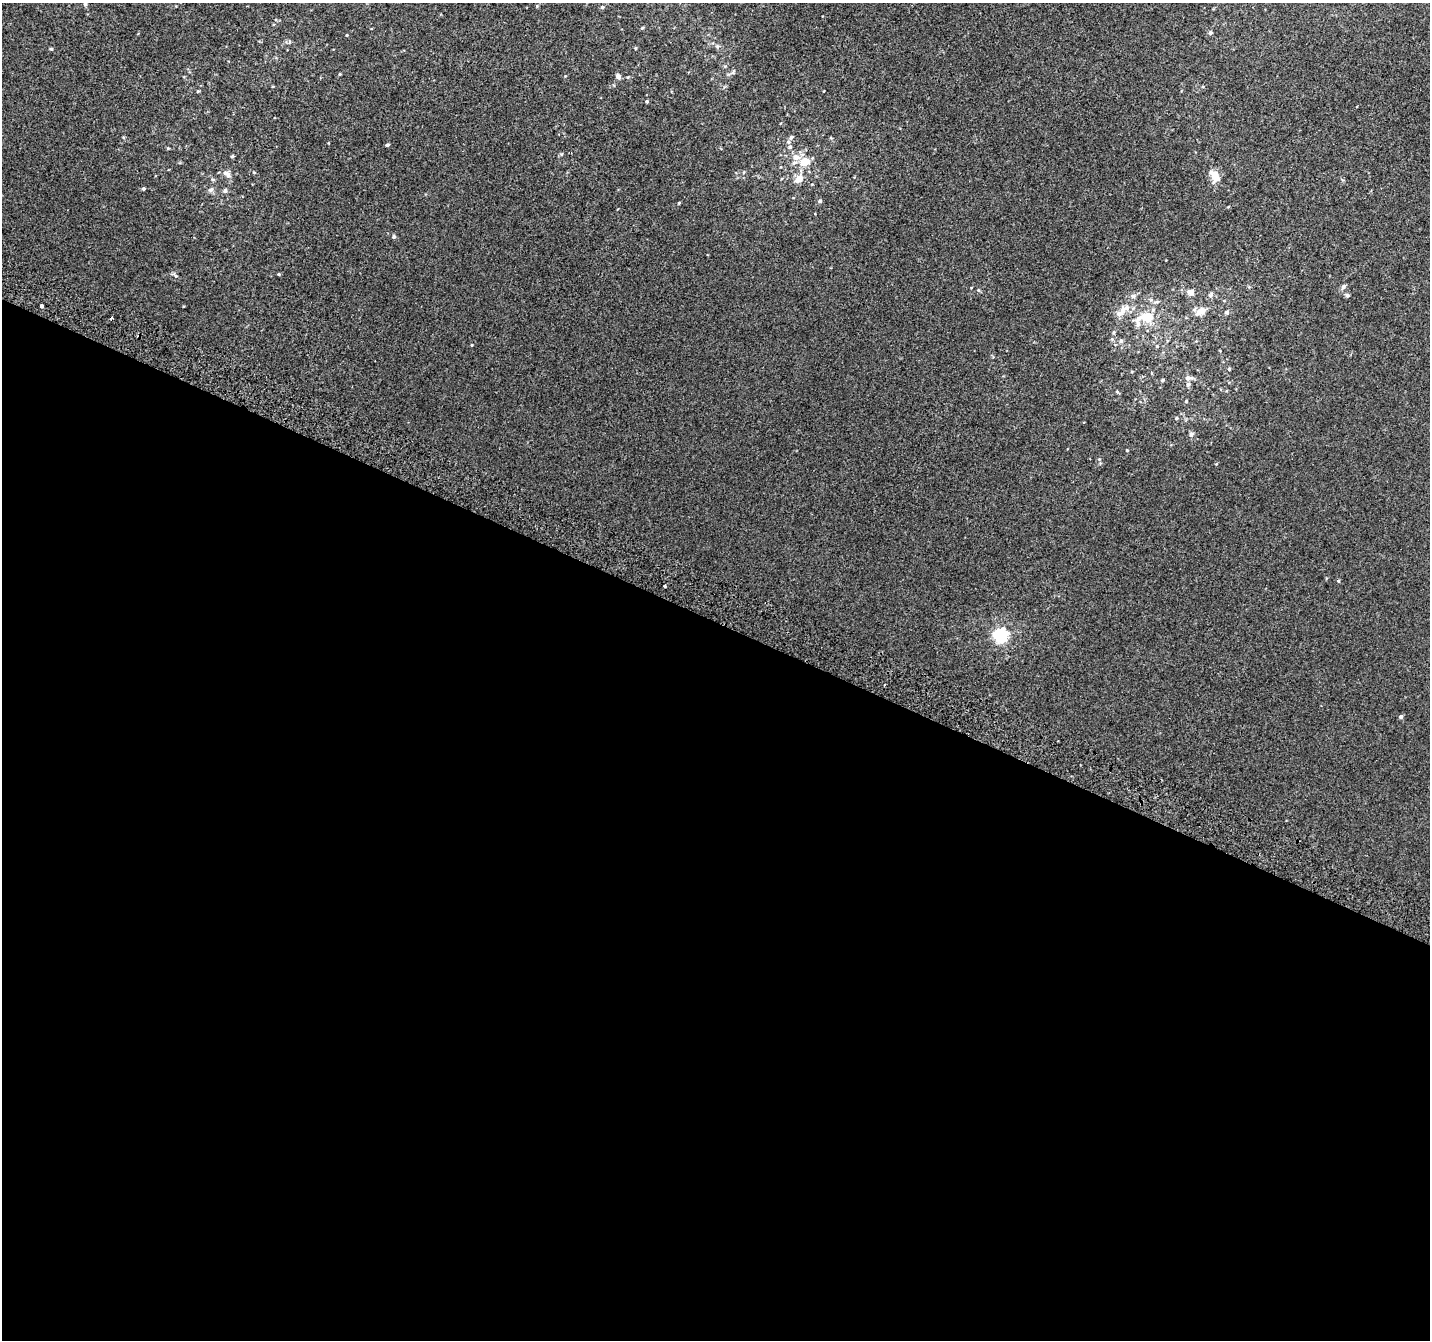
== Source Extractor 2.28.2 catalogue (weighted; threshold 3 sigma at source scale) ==
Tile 14 of 4 x 4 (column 2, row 4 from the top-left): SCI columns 1455-2882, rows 307-1644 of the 5758 x 5899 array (HDU 1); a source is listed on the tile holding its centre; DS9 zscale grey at full resolution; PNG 1432 x 1342 px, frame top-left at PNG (2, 3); no overlay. Shown black and unused: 54% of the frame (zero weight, under 2 of 3 exposures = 2% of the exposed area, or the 3 px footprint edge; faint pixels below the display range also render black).
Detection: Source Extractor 2.28.2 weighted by HDU 2 'WHT'; one run over the whole footprint, this tile lists its part. Background 0.00146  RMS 0.0073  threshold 0.0329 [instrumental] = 3 sigma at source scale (4.5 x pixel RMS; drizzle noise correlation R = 1.50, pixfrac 1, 0.0396/0.0396 arcsec/px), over >= 5 px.
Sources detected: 66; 1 cosmic-ray / hot-pixel residue — not listed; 5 inside a brighter listed object's ellipse — not listed separately; the other 60 listed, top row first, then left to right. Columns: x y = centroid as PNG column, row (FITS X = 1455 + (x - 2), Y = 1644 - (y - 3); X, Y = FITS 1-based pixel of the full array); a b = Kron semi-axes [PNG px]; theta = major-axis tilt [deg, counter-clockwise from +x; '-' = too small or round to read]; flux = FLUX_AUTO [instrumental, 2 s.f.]
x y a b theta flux
85 4 6 4 80 1.3
537 6 4 4 - 0.66
602 7 5 4 - 1.1
642 28 4 4 - 0.78
1210 33 5 5 - 1.1
347 35 4 3 - 0.5
717 46 6 5 - 1.4
635 48 5 3 - 0.62
51 49 4 4 - 0.91
725 66 6 3 18 0.78
733 72 7 4 72 1.1
340 74 4 3 - 0.56
618 76 7 5 -52 2.3
628 77 5 3 - 0.58
647 101 4 4 - 0.9
788 142 7 6 - 1.7
387 145 4 4 - 1.2
561 154 5 4 - 0.71
232 156 4 4 - 0.82
796 157 9 7 -2 4.6
805 162 8 6 22 13
227 174 12 7 -38 3.6
1215 176 14 8 -59 10
213 179 6 4 -47 1.1
798 179 15 9 38 5.7
143 189 4 3 - 1.2
211 190 7 6 - 2
225 191 6 6 - 1.6
820 201 5 5 - 1.3
679 203 4 3 - 0.64
394 237 5 5 - 1.2
279 274 4 3 - 0.78
176 276 5 4 - 1
1343 287 8 5 62 1.9
978 290 6 3 -70 0.74
1192 291 13 7 73 3.5
1211 295 8 5 64 1.6
1347 295 6 5 - 1.3
1133 296 7 6 - 1.9
41 306 4 3 - 4.1
1123 310 11 8 88 4.7
1201 311 12 8 24 7.3
1227 312 6 6 - 1.5
111 318 4 3 - 1
1146 318 18 9 20 22
1114 332 6 4 88 0.95
1121 341 6 6 - 1.6
472 345 4 3 - 0.52
1229 369 4 4 - 0.9
1188 378 9 6 5 3
1162 380 4 4 - 0.97
1188 384 6 5 - 1.5
1186 401 4 4 - 0.63
1176 418 5 4 - 0.74
1191 434 6 5 - 2.1
1127 450 4 3 - 0.56
1338 581 4 4 - 0.75
665 586 3 3 - 4.3
1000 635 6 6 - 140
1401 716 5 5 - 1.5
Isophote crosses this tile's border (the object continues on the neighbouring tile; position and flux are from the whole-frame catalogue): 1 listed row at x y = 85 4